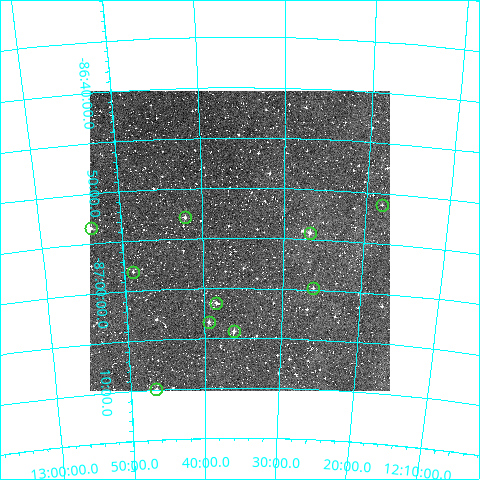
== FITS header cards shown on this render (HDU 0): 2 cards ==
NAXIS1  =                  300
NAXIS2  =                  300

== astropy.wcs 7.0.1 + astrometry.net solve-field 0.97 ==
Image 300 x 300 px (HDU 0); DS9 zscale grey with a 90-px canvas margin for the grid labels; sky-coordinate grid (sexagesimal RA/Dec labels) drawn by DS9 from the SOLVED WCS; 10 Tycho-2 reference stars matched to detected sources circled (green)
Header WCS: RA---TAN/DEC--TAN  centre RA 12:35:24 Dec -86:55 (188.85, -86.92 deg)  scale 6 arcsec/px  FOV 30.0' x 30.0'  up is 0 deg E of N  parity normal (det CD < 0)
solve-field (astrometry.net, Tycho-2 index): VERIFIED the header's WCS against the Tycho-2 star catalogue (verified at 2 index scales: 7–10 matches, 0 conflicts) and refined it, rather than solving blind
Solved WCS: RA---TAN-SIP/DEC--TAN-SIP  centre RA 12:35:25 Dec -86:55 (188.85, -86.92 deg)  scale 6 arcsec/px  FOV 30.0' x 29.9'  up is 0 deg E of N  parity normal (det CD < 0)
The solver's refit moves the header's centre by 1.3 arcsec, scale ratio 0.9998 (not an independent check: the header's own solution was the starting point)
Tycho-2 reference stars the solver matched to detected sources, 10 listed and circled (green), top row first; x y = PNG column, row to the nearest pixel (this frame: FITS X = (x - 90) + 1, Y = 300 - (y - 91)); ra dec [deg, ICRS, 3 dp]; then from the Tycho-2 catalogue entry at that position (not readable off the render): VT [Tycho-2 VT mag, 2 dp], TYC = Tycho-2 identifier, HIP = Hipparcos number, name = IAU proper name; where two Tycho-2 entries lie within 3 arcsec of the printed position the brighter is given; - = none
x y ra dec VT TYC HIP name
382 205 184.527 -86.853 12.42 9516-1401-1 - -
185 217 190.525 -86.881 10.82 9516-973-1 - -
91 228 193.436 -86.891 10.81 9516-918-1 - -
310 233 186.687 -86.906 10.91 9516-460-1 - -
133 272 192.220 -86.968 11.84 9516-74-1 - -
313 288 186.518 -86.998 11.52 9516-1331-1 - -
216 303 189.600 -87.024 11.58 9516-1107-1 - -
209 322 189.850 -87.056 10.92 9516-1539-1 - -
234 331 189.040 -87.072 11.09 9516-1500-1 - -
156 389 191.634 -87.165 11.69 9516-1266-1 - -